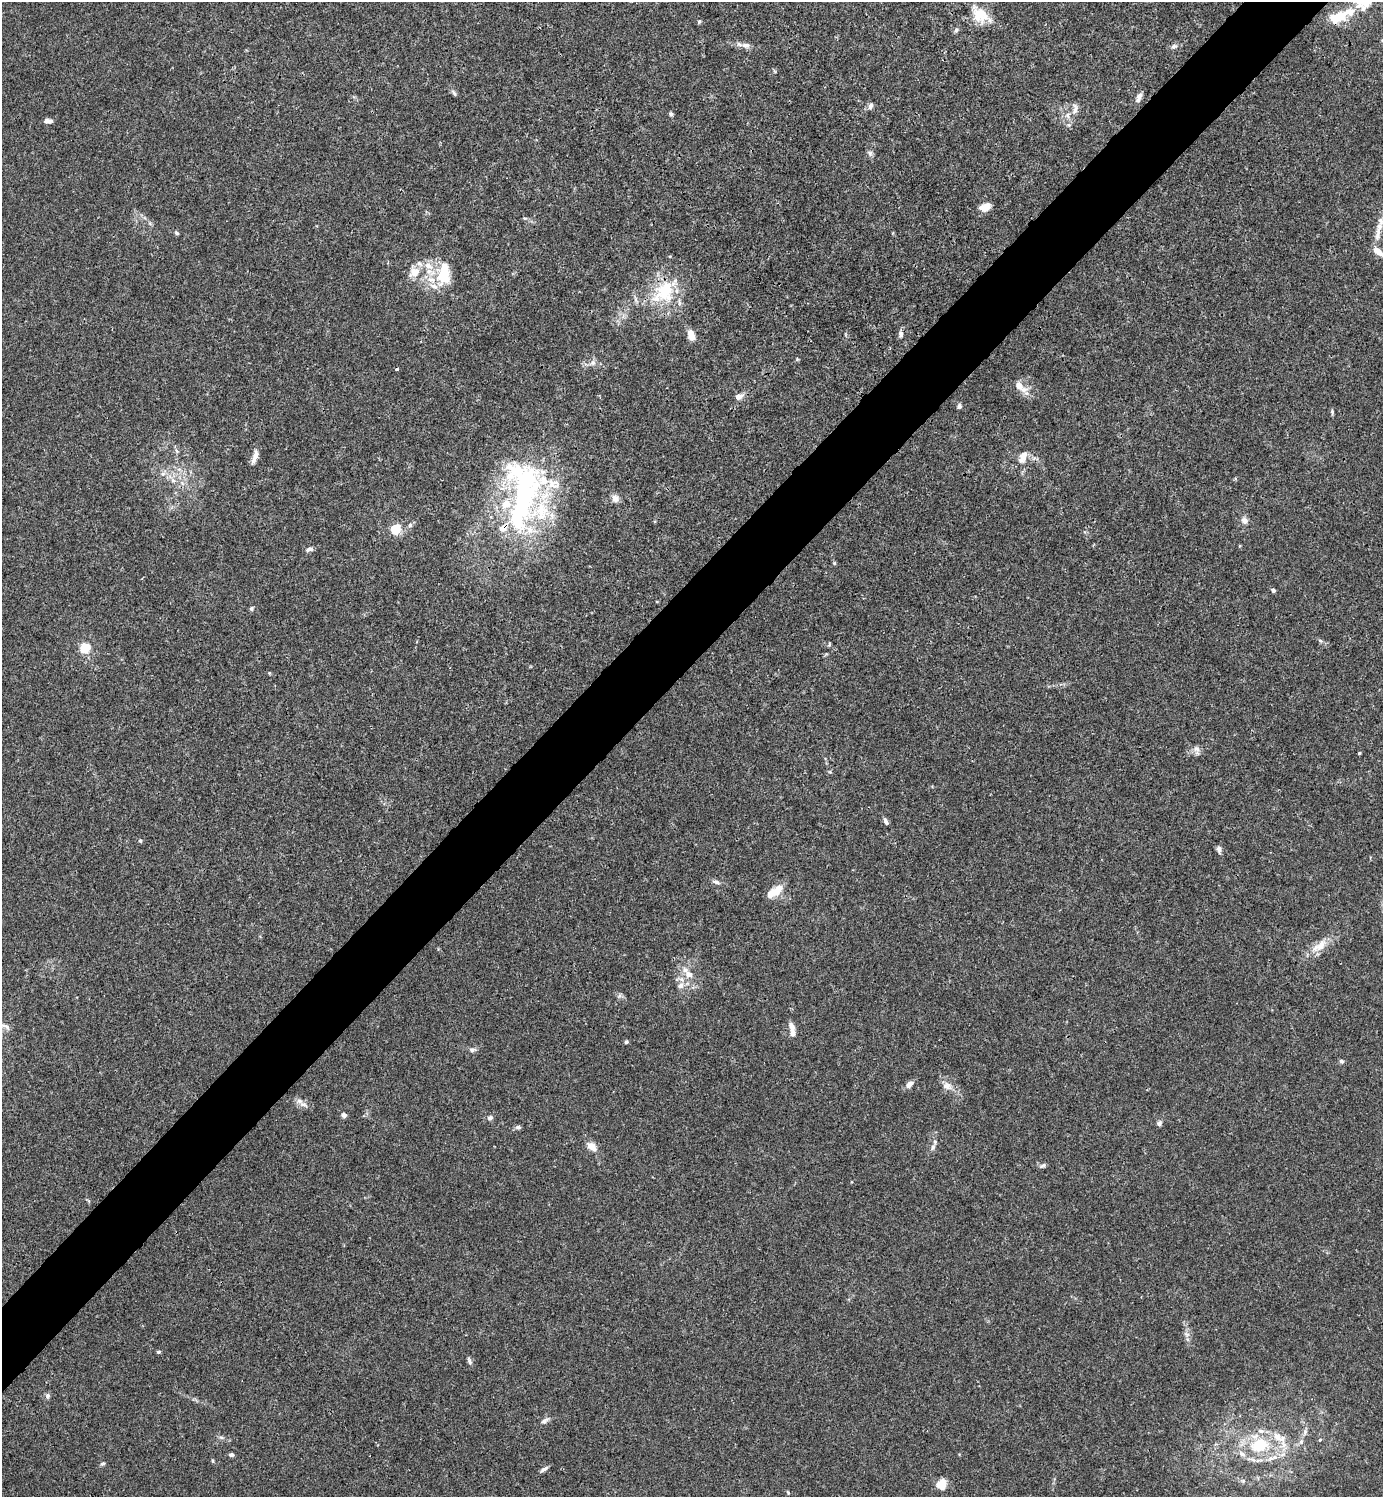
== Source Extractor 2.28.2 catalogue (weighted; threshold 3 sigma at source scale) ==
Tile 10 of 4 x 4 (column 2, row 3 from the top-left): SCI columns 1681-3061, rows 1495-2989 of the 5981 x 5982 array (HDU 1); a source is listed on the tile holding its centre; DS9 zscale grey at full resolution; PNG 1385 x 1499 px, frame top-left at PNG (2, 2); no overlay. Shown black and unused: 5% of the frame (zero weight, under 3 of 4 exposures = <1% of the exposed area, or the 3 px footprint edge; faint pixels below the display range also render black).
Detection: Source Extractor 2.28.2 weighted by HDU 2 'WHT'; one run over the whole footprint, this tile lists its part. Background 0.0149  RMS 0.0021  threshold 0.00953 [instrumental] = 3 sigma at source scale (4.5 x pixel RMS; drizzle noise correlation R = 1.50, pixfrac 1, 0.05/0.05 arcsec/px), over >= 5 px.
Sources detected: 109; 1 inside a brighter object's white glare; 1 cosmic-ray / hot-pixel residue — not listed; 22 inside a brighter listed object's ellipse — not listed separately; the other 85 listed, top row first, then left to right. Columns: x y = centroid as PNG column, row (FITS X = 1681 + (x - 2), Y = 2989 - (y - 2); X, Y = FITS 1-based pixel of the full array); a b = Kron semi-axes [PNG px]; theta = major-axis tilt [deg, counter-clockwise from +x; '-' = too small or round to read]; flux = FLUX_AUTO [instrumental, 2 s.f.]
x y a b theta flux
980 15 24 16 -48 4.6
1341 16 22 14 34 4.5
699 21 5 4 - 0.3
956 30 8 5 66 0.46
746 45 13 7 -5 1.2
1173 46 9 6 25 0.72
454 93 10 5 -55 0.52
1139 96 9 6 57 0.87
870 106 9 6 71 0.72
1075 109 16 7 82 1.2
671 114 6 5 - 0.4
48 121 10 5 1 0.89
870 153 8 7 - 0.59
985 207 13 8 21 1.9
1378 231 34 7 78 2.5
176 233 6 4 -42 0.33
414 272 16 12 39 2.7
444 274 29 16 85 7.1
665 290 34 27 86 11
901 334 9 6 90 0.73
691 335 11 7 -74 2.2
797 359 5 4 - 0.22
593 363 8 7 - 0.82
1024 390 20 11 -47 2.1
739 396 14 8 28 1.2
959 406 6 5 - 0.58
1332 412 8 4 -90 0.33
255 456 17 6 72 1.5
1023 457 18 9 64 2.2
163 474 8 7 - 0.85
173 480 7 6 - 0.72
522 495 100 41 88 52
615 498 10 8 -58 1.3
1244 520 9 8 - 0.98
410 525 6 5 - 0.44
395 529 5 5 - 15
309 549 10 5 17 0.7
834 563 5 4 - 0.27
1273 590 5 4 - 0.46
251 608 6 5 - 0.34
1320 640 6 4 -20 0.32
829 644 6 4 -73 0.26
85 648 16 15 - 3.2
269 673 5 3 - 0.18
1196 749 10 8 -46 0.97
1359 753 3 3 - 0.23
830 772 5 3 - 0.23
886 822 8 5 -65 0.67
140 841 5 4 - 0.28
1219 849 8 6 -67 0.79
716 882 10 6 -22 0.63
778 889 15 9 65 2.4
1320 946 27 11 36 3.3
689 974 11 9 -25 1.7
680 986 9 7 20 1.1
4 1026 23 6 -21 1.6
791 1027 11 6 -71 1.3
626 1042 4 4 - 0.41
472 1050 11 5 3 0.63
1341 1061 6 5 - 0.5
909 1084 10 6 41 1.3
947 1086 14 9 -23 1.6
303 1104 14 7 -25 1.2
344 1115 6 5 - 0.71
490 1118 8 6 18 0.54
1159 1123 7 6 - 0.56
518 1127 9 5 9 0.45
592 1147 12 7 -42 2
933 1147 9 6 67 0.7
1043 1165 10 5 24 0.48
1187 1334 10 6 -37 0.67
158 1352 5 4 - 0.32
469 1361 10 5 -64 0.51
48 1396 8 6 -83 0.53
545 1420 12 6 31 0.77
221 1437 7 4 -2 0.4
1320 1440 4 4 - 0.25
1301 1442 8 6 74 0.7
1260 1445 26 19 16 11
231 1455 5 4 - 0.54
213 1461 4 4 - 0.25
103 1464 7 5 39 0.38
544 1469 12 4 31 0.62
941 1484 12 10 72 2.8
788 1492 6 3 -69 0.21
Overlapping masked pixels (flux is a lower limit): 2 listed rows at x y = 665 290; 522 495
Isophote crosses this tile's border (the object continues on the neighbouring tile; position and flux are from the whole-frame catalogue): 1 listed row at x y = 4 1026